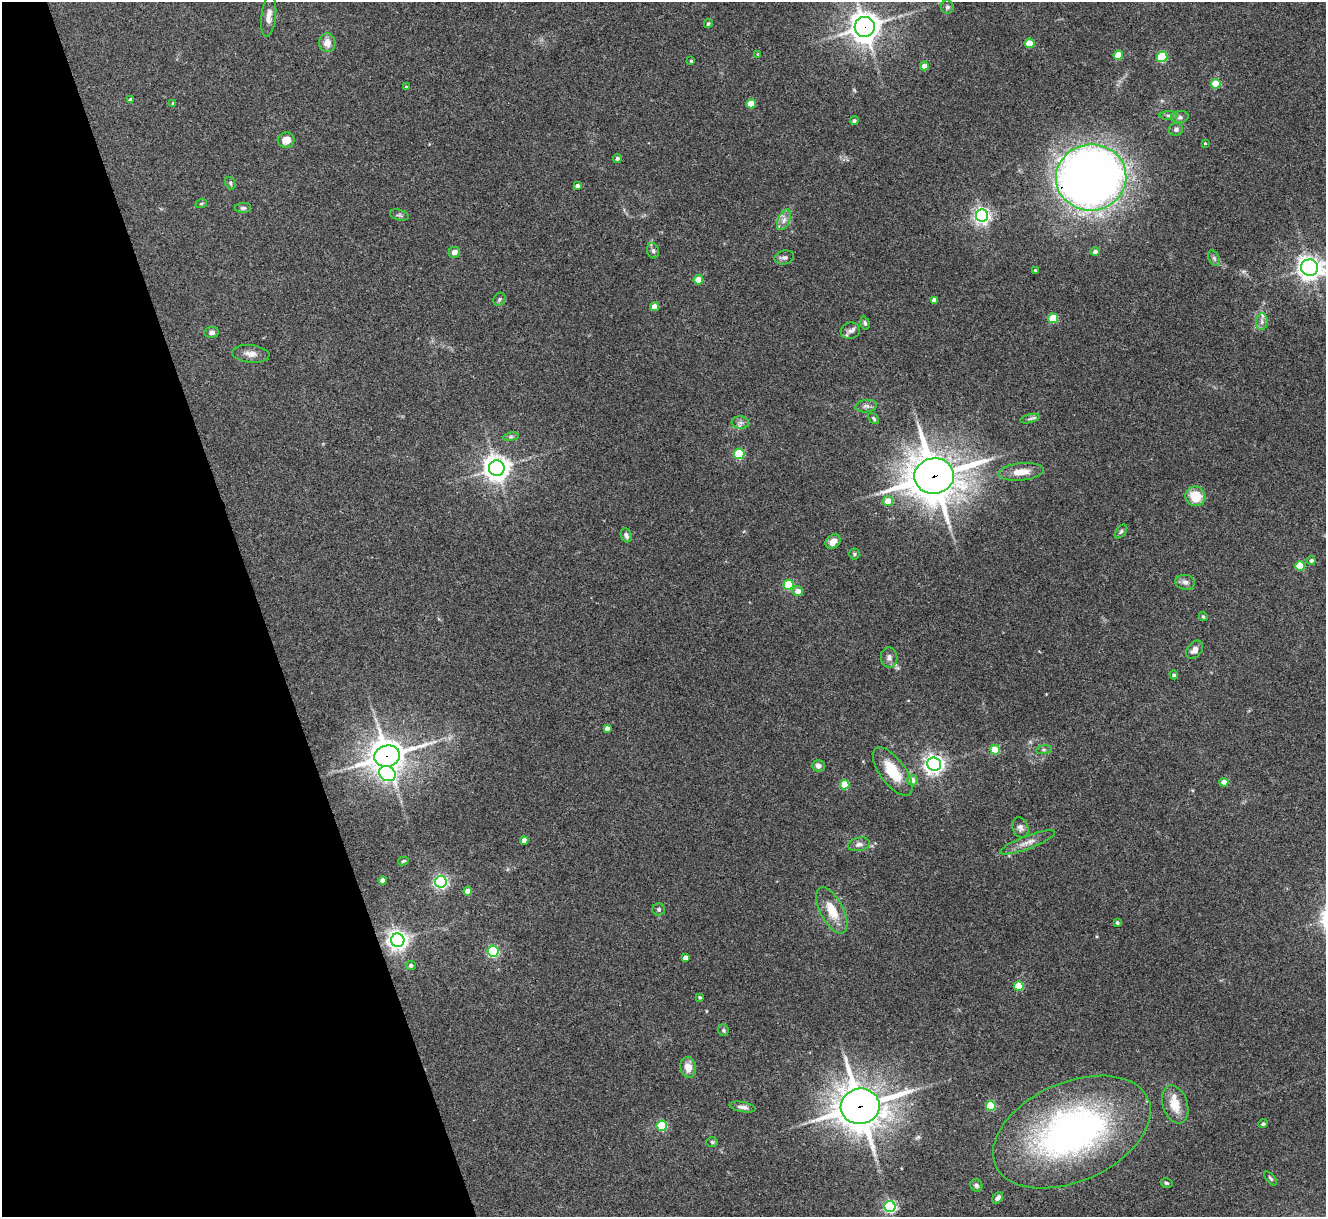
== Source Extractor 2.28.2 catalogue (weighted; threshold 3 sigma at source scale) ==
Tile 5 of 4 x 4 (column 1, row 2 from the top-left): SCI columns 4-1327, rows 2705-3919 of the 5298 x 5285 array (HDU 1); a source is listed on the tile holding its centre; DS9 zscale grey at full resolution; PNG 1328 x 1219 px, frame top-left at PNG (2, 2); each listed source drawn as its Kron ellipse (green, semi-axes under 4 px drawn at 4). Shown black and unused: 20% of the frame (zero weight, under 3 of 4 exposures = <1% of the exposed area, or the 3 px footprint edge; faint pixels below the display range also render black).
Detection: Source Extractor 2.28.2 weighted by HDU 2 'WHT'; one run over the whole footprint, this tile lists its part. Background 0.143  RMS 0.0071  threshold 0.0322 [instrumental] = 3 sigma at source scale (4.5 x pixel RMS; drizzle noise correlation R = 1.50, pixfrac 1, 0.05/0.05 arcsec/px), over >= 5 px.
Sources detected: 118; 3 inside a brighter listed object's ellipse — not listed separately; the other 115 listed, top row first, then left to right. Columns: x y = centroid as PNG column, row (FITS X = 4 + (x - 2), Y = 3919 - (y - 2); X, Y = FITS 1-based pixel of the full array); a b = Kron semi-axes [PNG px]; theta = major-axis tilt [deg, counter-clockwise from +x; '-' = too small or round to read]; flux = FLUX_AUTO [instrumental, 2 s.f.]
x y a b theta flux
947 7 6 6 - 1.8
269 16 21 7 83 5.3
708 24 4 3 - 1.2
865 27 10 10 - 870
327 43 9 8 - 6.8
1029 43 5 4 - 16
758 54 4 3 - 0.63
1118 55 5 4 - 15
1162 57 5 5 - 47
691 61 3 3 - 1
924 66 4 4 - 4
1216 84 5 5 - 21
406 87 4 3 - 0.74
130 100 4 4 - 1.7
173 103 4 3 - 0.71
751 104 5 5 - 15
1169 115 9 4 0 1.9
1180 117 9 5 10 1.9
854 121 4 4 - 1.3
1176 129 7 6 - 2
286 140 8 7 - 7.6
1205 143 4 3 - 0.59
617 158 4 4 - 1.6
1091 177 35 33 6 790
230 183 7 4 -63 1.1
577 186 4 3 - 1.9
201 204 6 3 19 0.86
243 208 8 5 1 1.4
399 215 9 5 -14 1.5
982 216 6 6 - 250
784 220 11 6 65 3.6
653 251 8 6 -74 1.9
454 252 6 5 - 4.2
1095 252 4 4 - 2.2
784 257 10 7 11 2.2
1214 258 8 5 -65 1.8
1309 268 8 8 - 500
1035 270 4 3 - 0.68
698 280 4 4 - 13
499 299 7 5 48 1.4
934 300 4 4 - 3.2
654 307 4 4 - 7.2
1053 318 5 5 - 25
1262 322 8 5 84 2.5
865 323 7 4 -74 1.3
850 331 9 8 - 3.2
212 332 7 5 6 2.1
251 354 19 8 -6 5.3
866 406 11 6 7 2.6
874 418 6 4 -47 1.1
1030 419 10 4 15 1.7
740 423 8 6 -6 2.5
511 437 8 4 8 1.3
739 454 5 5 - 43
497 468 8 8 - 710
1021 472 23 8 6 9.3
934 476 20 18 6 2200
1195 496 10 9 - 16
888 501 5 5 - 8.1
1121 532 8 4 52 1.3
626 535 7 5 -67 2.1
833 542 8 6 38 5.6
854 554 5 5 - 1
1311 560 4 4 - 1.3
1300 566 5 5 - 26
1185 582 10 7 -7 3.1
789 585 5 5 - 38
798 591 5 5 - 5.9
1203 616 4 3 - 1.1
1194 650 10 7 52 3.5
889 657 10 8 -83 3
1174 675 4 4 - 1.2
607 728 4 4 - 3.1
995 750 5 5 - 25
1044 750 8 4 8 1.3
387 756 13 10 14 1200
934 764 7 6 - 380
818 766 6 5 - 2.8
893 771 28 13 -54 20
387 773 9 7 -30 96
912 780 5 5 - 6
1224 782 4 4 - 5.7
845 785 5 4 - 22
1020 827 10 8 -68 2.9
524 841 4 4 - 5.3
1028 842 29 6 20 6.2
859 844 11 6 12 3
403 861 5 4 - 1
382 880 4 4 - 4.1
441 882 6 6 - 150
468 891 4 4 - 6.7
659 909 6 6 - 1.5
832 910 25 11 -62 16
1117 923 4 4 - 1.3
398 940 7 6 - 420
493 951 5 5 - 87
685 958 4 4 - 4.4
411 965 5 5 - 1.7
1019 986 5 5 - 23
700 997 3 3 - 0.99
723 1030 6 5 - 1.2
688 1067 10 8 -81 7.6
1175 1104 19 12 -72 13
860 1106 19 17 11 1600
991 1106 5 5 - 37
743 1107 13 5 -10 3.1
1263 1124 5 4 - 1.2
662 1126 5 5 - 48
1072 1132 83 49 24 250
712 1142 6 5 - 1
1270 1178 8 3 -49 1
1166 1183 6 4 -16 1.1
976 1185 6 5 - 1.4
998 1198 6 4 50 2.5
890 1207 5 5 - 110
Overlapping masked pixels (flux is a lower limit): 6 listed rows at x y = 865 27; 1091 177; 934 476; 387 756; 860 1106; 1072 1132